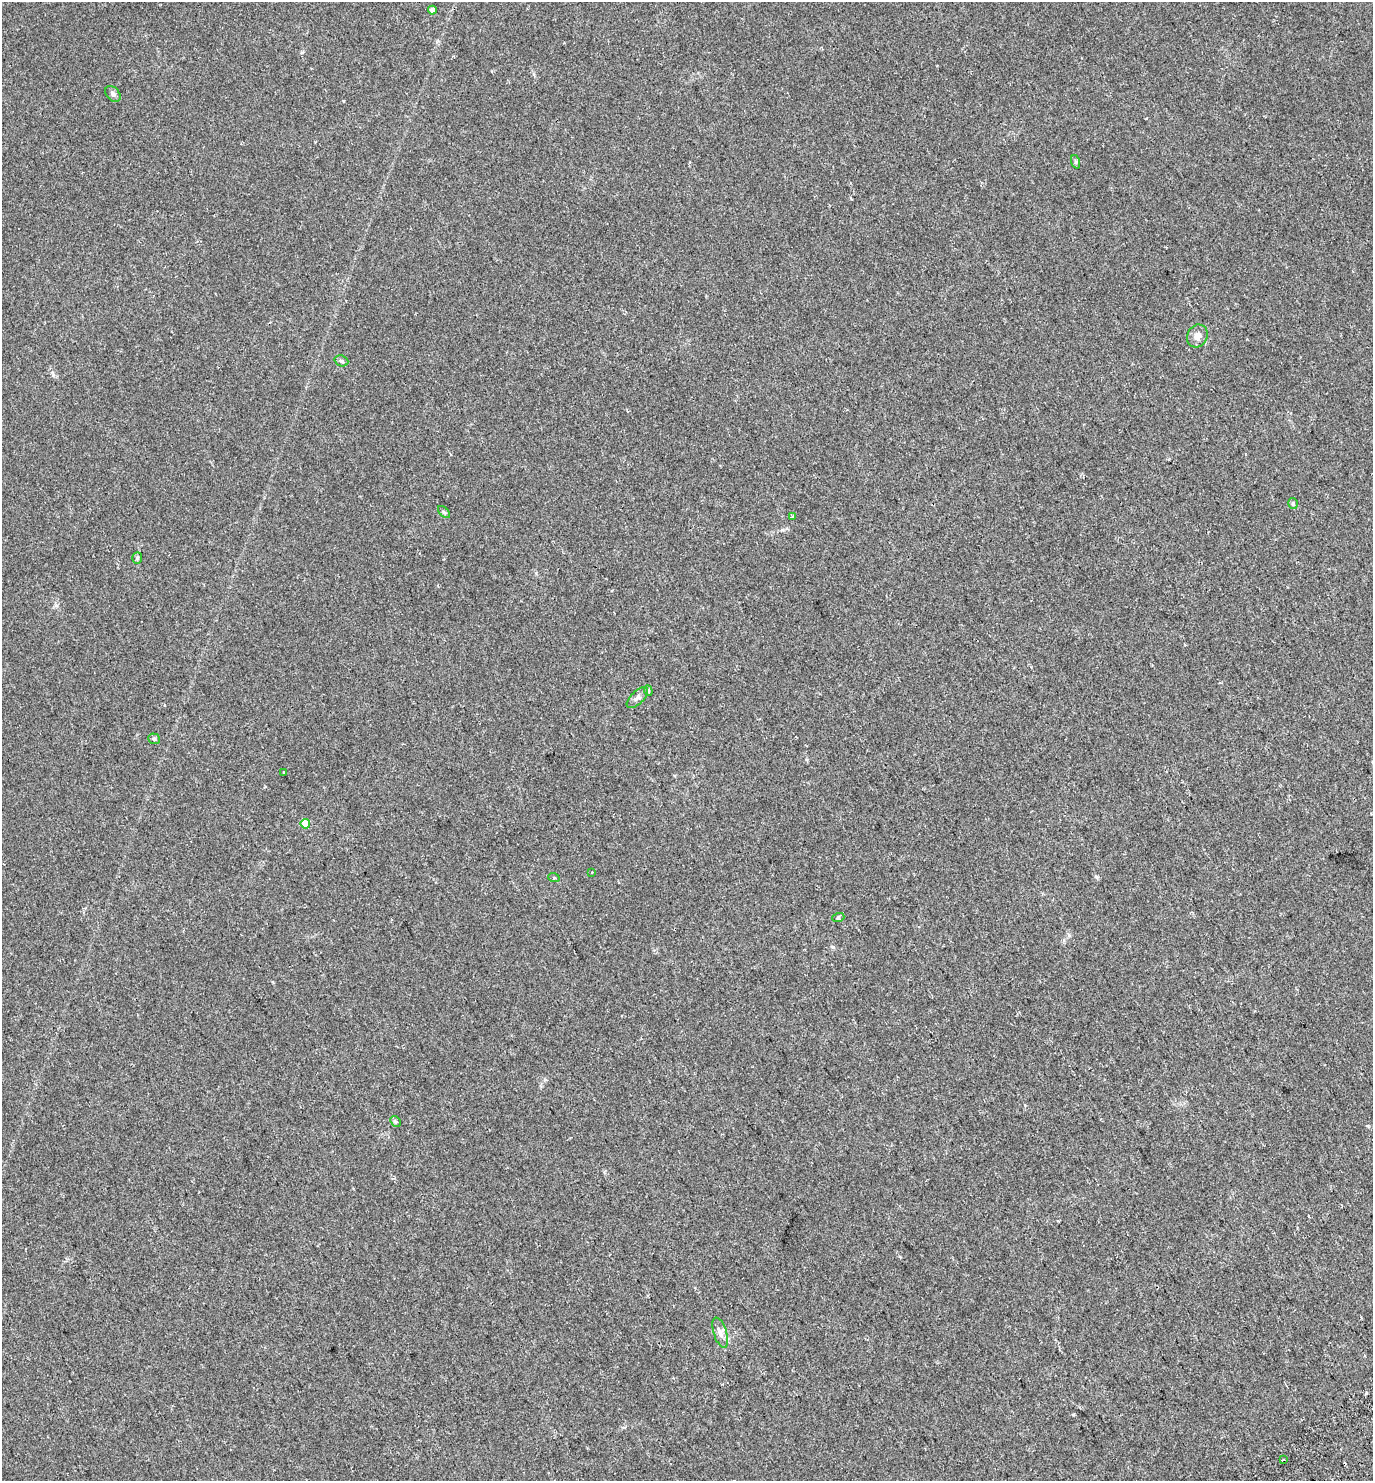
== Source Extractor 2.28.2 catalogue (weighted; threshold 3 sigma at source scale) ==
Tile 6 of 4 x 4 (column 2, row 2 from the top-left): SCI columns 1636-3006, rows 3015-4493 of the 5950 x 6034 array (HDU 1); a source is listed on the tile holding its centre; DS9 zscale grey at full resolution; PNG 1375 x 1483 px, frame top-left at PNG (2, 2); each listed source drawn as its Kron ellipse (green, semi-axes under 4 px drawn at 4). Shown black and unused: <1% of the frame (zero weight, under 2 of 3 exposures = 4% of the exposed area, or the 3 px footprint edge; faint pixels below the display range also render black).
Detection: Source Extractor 2.28.2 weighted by HDU 2 'WHT'; one run over the whole footprint, this tile lists its part. Background 0.0136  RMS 0.0058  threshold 0.026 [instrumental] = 3 sigma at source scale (4.5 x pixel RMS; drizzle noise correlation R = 1.50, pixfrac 1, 0.0396/0.0396 arcsec/px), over >= 5 px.
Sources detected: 20; all 20 listed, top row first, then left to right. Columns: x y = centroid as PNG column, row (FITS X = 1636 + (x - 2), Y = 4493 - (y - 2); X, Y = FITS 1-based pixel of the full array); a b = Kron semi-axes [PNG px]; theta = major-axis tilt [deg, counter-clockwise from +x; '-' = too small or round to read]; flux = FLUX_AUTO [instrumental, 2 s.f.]
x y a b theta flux
432 10 4 4 - 2.6
113 94 9 6 -47 1.5
1076 162 7 4 -71 0.76
1197 336 12 10 62 3.5
341 361 7 5 -21 0.97
1293 503 5 5 - 0.89
444 512 7 4 -45 0.76
792 517 4 3 - 1.1
137 558 6 5 - 0.91
648 691 5 4 - 0.64
637 697 13 6 44 2
154 739 6 5 - 0.98
284 773 3 3 - 1.1
305 824 5 5 - 11
592 872 3 2 - 0.53
554 878 6 3 -19 0.51
838 918 6 4 19 0.67
395 1121 6 4 -44 0.87
720 1333 16 6 -73 3.1
1283 1460 3 3 - 3.5
Unlisted compact peaks at least as high as the median listed source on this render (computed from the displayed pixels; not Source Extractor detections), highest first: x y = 1096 877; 1069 935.